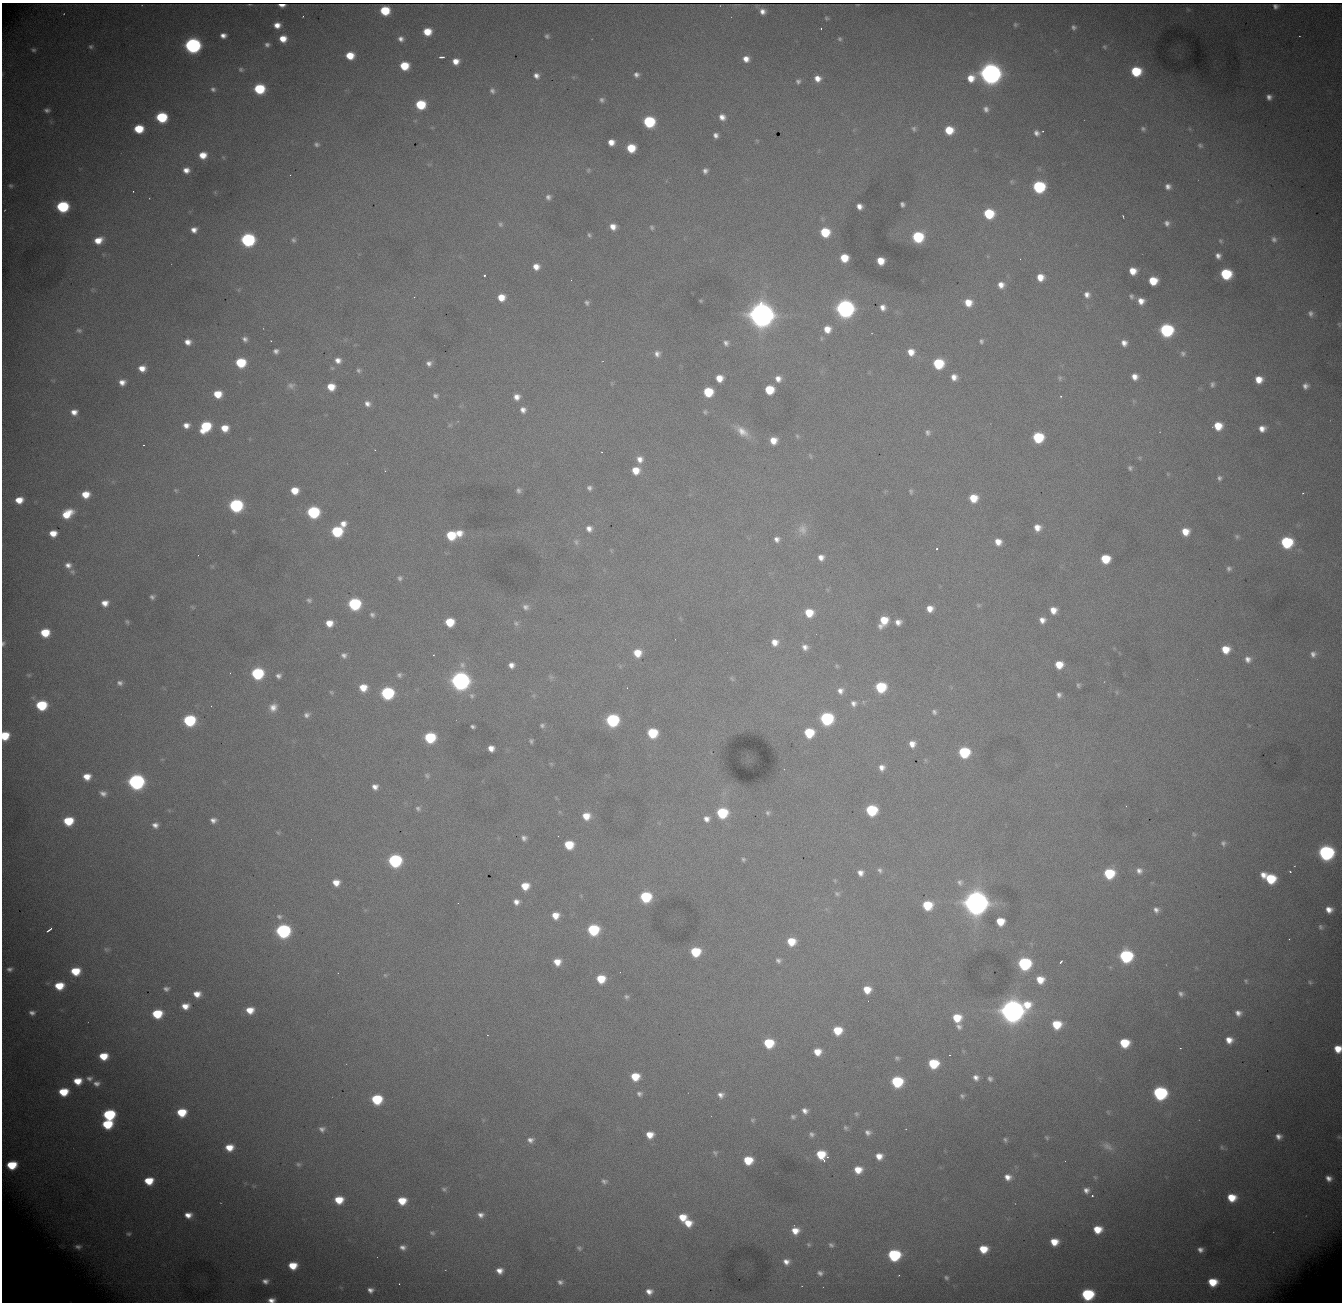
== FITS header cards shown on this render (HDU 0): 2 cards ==
NAXIS1  = 1340
NAXIS2  = 1300

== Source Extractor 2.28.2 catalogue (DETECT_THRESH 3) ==
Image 1340 x 1300 px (HDU 0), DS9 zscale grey, 1 PNG px = 1 image px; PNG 1344 x 1304 px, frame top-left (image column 1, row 1300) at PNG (2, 3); no overlay
Background 2820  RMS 30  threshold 91.4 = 3 sigma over >= 5 px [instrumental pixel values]
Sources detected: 444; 2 with non-positive FLUX_AUTO (blend fragments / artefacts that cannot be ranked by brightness) are not listed; the other 442 listed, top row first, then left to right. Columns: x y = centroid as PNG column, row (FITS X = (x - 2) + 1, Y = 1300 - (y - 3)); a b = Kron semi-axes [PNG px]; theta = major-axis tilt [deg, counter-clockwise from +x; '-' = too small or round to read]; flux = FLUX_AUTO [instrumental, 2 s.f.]
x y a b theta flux
385 11 7 7 - 8.2e+04
762 11 5 5 - 1.2e+04
826 18 4 3 - 2.9e+03
277 25 6 5 - 1.7e+04
1015 25 5 5 - 3.6e+03
1074 27 6 5 - 5.6e+03
821 29 2 2 - 1.6e+03
427 32 7 6 - 4.2e+04
223 35 6 5 - 1.2e+04
547 36 5 5 - 4.5e+03
283 39 6 6 - 2.8e+04
401 39 6 6 - 9.1e+03
840 39 6 5 - 3.9e+03
192 45 8 7 - 7.7e+05
267 45 5 4 - 5.5e+03
91 46 6 6 - 4.8e+03
1105 47 5 4 - 3.3e+03
33 50 7 5 -13 4.7e+03
350 56 7 6 - 4.1e+04
441 57 5 3 - 5.5e+03
746 59 7 7 - 1.8e+04
456 61 6 6 - 2.0e+04
404 66 7 6 - 6.0e+04
241 69 6 5 - 4.2e+03
1136 71 8 7 - 1.0e+05
990 73 9 9 - 2.5e+06
636 75 6 6 - 8.0e+03
536 76 7 6 - 1.1e+04
817 78 7 7 - 1.8e+04
971 78 11 9 37 3.3e+04
798 81 6 6 - 5.7e+03
213 89 6 5 - 5.9e+03
259 89 7 7 - 1.3e+05
492 91 8 7 - 7.3e+03
1269 97 6 6 - 1.0e+04
602 100 7 7 - 6.7e+03
420 105 7 7 - 9.5e+04
986 109 8 7 - 9.0e+03
47 110 7 5 -5 6.7e+03
161 117 8 7 - 1.5e+05
722 117 7 7 - 1.4e+04
649 122 8 7 - 1.9e+05
139 129 7 6 - 6.9e+04
914 129 7 5 -68 4.7e+03
1143 129 7 6 - 5.0e+03
949 130 7 7 - 5.4e+04
1037 133 9 8 - 1.2e+04
716 135 5 5 - 8.2e+03
757 141 5 5 - 2.5e+03
611 142 6 6 - 1.9e+04
316 144 7 6 - 5.3e+03
1200 145 8 7 - 6.1e+03
631 148 7 7 - 5.8e+04
203 155 8 7 - 3.0e+04
223 157 6 4 -44 2.7e+03
186 170 7 6 - 1.6e+04
588 170 6 5 - 3.1e+03
705 171 5 5 - 7.4e+03
290 175 2 2 - 2.4e+03
1012 182 6 6 - 3.6e+03
11 185 7 5 -14 4.5e+03
1168 186 7 7 - 1.1e+04
1039 187 8 7 - 2.4e+05
133 191 2 2 - 1.3e+03
548 197 6 5 - 6.8e+03
902 204 5 4 - 5.7e+03
859 206 6 5 - 1.4e+04
62 207 8 7 - 2.1e+05
5 210 3 2 - 1.3e+03
989 214 8 7 - 1.1e+05
1123 216 4 2 - 2.0e+03
1167 223 8 7 - 9.2e+03
500 224 6 6 - 4.6e+03
613 227 6 6 - 1.7e+04
652 227 5 5 - 3.8e+03
194 230 6 6 - 1.3e+04
825 232 7 7 - 8.4e+04
589 235 5 4 - 3.7e+03
918 237 8 7 - 1.6e+05
1274 239 9 7 -73 8.3e+03
98 240 9 6 23 3.0e+04
248 240 8 7 - 4.1e+05
293 240 7 6 - 5.3e+03
1221 241 6 5 - 3.5e+03
1218 256 6 5 - 9.9e+03
844 258 7 6 - 4.6e+04
881 261 6 6 - 3.5e+04
536 267 6 6 - 1.8e+04
1133 271 7 6 - 2.9e+04
1226 274 8 7 - 1.4e+05
484 275 3 2 - 4.4e+03
1040 277 7 7 - 2.7e+04
1153 281 7 7 - 5.5e+04
1001 285 7 7 - 1.6e+04
1087 295 8 7 - 1.2e+04
1131 296 7 6 - 4.9e+03
501 297 7 7 - 3.1e+04
701 301 3 3 - 2.1e+03
1141 301 7 7 - 1.8e+04
587 303 6 5 - 5.4e+03
968 303 8 7 - 3.1e+04
883 307 6 5 - 1.3e+04
845 309 8 8 - 1.3e+06
761 313 15 9 -84 4.8e+06
1310 313 8 7 - 7.3e+03
1339 324 6 3 -75 1.9e+03
827 329 8 8 - 2.7e+04
79 330 7 5 -16 5.0e+03
1166 330 8 8 - 3.4e+05
245 339 7 6 - 7.8e+03
981 341 5 4 - 4.3e+03
188 342 7 6 - 1.6e+04
726 343 8 6 -54 7.8e+03
1124 343 7 6 - 1.3e+04
276 351 5 5 - 7.1e+03
911 352 8 7 - 2.4e+04
1183 353 7 7 - 6.4e+03
657 354 8 7 - 1.1e+04
338 360 8 7 - 1.4e+04
241 363 7 7 - 9.9e+04
429 363 7 6 - 8.7e+03
938 364 7 7 - 1.2e+05
142 368 7 6 - 2.2e+04
332 368 6 5 - 2.8e+03
359 370 7 6 - 5.1e+03
954 377 7 6 - 1.5e+04
1135 377 6 6 - 1.6e+04
719 378 6 6 - 2.8e+04
1060 378 7 5 86 3.7e+03
778 379 8 7 - 1.5e+04
1259 379 6 6 - 2.8e+04
122 382 7 6 - 1.5e+04
1212 384 8 5 87 5.8e+03
291 385 10 8 6 8.6e+03
1305 386 7 6 - 9.4e+03
331 387 7 6 - 3.5e+04
769 390 7 7 - 7.2e+04
708 392 7 7 - 8.6e+04
218 394 7 6 - 4.1e+04
435 396 7 6 - 5.7e+03
1061 396 3 3 - 3.0e+03
517 397 7 7 - 1.5e+04
367 404 8 7 - 1.1e+04
523 410 8 7 - 1.1e+04
74 412 8 7 - 1.6e+04
705 412 6 5 - 3.9e+03
186 425 7 6 - 1.4e+04
450 425 6 5 - 3.8e+03
1218 426 8 7 - 4.4e+04
205 427 9 7 49 1.2e+05
225 428 7 6 - 3.1e+04
1262 429 7 6 - 1.6e+04
742 431 22 10 -38 3.0e+04
928 432 8 7 - 6.7e+03
797 436 6 5 - 3.3e+03
1038 437 7 7 - 1.4e+05
773 440 7 7 - 2.7e+04
143 445 3 2 - 2.2e+03
810 456 9 4 -66 3.0e+03
640 459 9 8 - 1.6e+04
1130 468 6 5 - 4.6e+03
636 470 7 7 - 3.3e+04
1168 474 5 4 - 2.3e+03
1219 478 6 6 - 5.6e+03
589 488 6 6 - 6.8e+03
176 490 6 5 - 3.3e+03
518 490 7 5 -82 5.4e+03
294 491 7 6 - 3.6e+04
911 491 7 4 -76 3.8e+03
1303 493 2 2 - 1.5e+03
85 494 7 6 - 3.4e+04
973 498 7 7 - 4.4e+04
19 500 7 6 - 3.0e+04
236 505 8 7 - 3.6e+05
313 512 8 7 - 2.4e+05
67 514 11 7 34 4.8e+04
343 524 8 7 - 1.7e+04
1037 527 6 6 - 1.9e+04
589 529 8 8 - 1.3e+04
802 529 15 13 -72 2.2e+04
234 531 5 4 - 2.5e+03
337 531 8 7 - 1.6e+05
1185 532 7 7 - 3.1e+04
53 533 7 6 - 2.6e+04
459 533 8 8 - 2.4e+04
451 535 7 7 - 8.4e+04
1237 536 6 6 - 4.2e+03
777 539 6 6 - 9.3e+03
576 542 10 6 -75 7.3e+03
998 542 7 6 - 2.1e+04
1287 542 8 7 - 1.9e+05
937 549 3 2 - 2.7e+03
198 555 2 2 - 1.2e+03
821 557 7 6 - 1.4e+04
1105 559 7 7 - 7.1e+04
68 565 8 6 -16 1.2e+04
212 566 7 4 0 3.2e+03
1229 568 6 6 - 6.1e+03
72 572 9 7 -44 6.2e+03
400 578 6 6 - 5.3e+03
152 597 6 5 - 5.5e+03
309 600 8 6 -13 5.3e+03
105 603 7 6 - 1.8e+04
354 604 8 7 - 2.5e+05
979 605 7 5 -27 3.6e+03
192 607 8 5 -27 3.7e+03
526 607 9 8 - 9.1e+03
930 609 7 7 - 2.0e+04
1053 610 7 6 - 2.1e+04
809 613 8 7 - 4.8e+04
372 615 6 6 - 5.5e+03
1042 620 7 6 - 1.3e+04
884 621 10 7 61 4.7e+04
127 622 6 5 - 3.5e+03
450 622 7 7 - 6.4e+04
898 622 6 6 - 1.2e+04
329 623 7 6 - 2.7e+04
516 623 8 6 -40 5.7e+03
45 633 7 7 - 6.3e+04
775 642 8 8 - 2.0e+04
3 644 7 5 74 4.6e+03
805 647 8 7 - 1.2e+04
1226 649 8 7 - 4.0e+04
637 653 8 7 - 3.9e+04
1313 654 8 7 - 9.3e+03
344 655 7 6 - 7.6e+03
433 655 3 2 - 1.1e+03
1248 659 8 7 - 1.2e+04
462 665 9 7 -88 1.0e+04
511 665 6 5 - 1.2e+04
1059 665 7 6 - 3.6e+04
837 666 6 4 -47 3.0e+03
257 673 8 7 - 2.2e+05
29 675 7 5 -14 3.1e+03
399 675 6 6 - 5.6e+03
278 676 7 6 - 8.1e+03
551 677 9 6 -21 5.3e+03
732 679 8 5 -52 4.1e+03
460 681 9 8 - 1.3e+06
120 683 8 7 - 8.1e+03
1078 685 5 5 - 3.7e+03
881 687 7 7 - 1.2e+05
363 688 8 7 - 3.4e+04
840 691 9 8 - 1.3e+04
331 692 5 4 - 3.0e+03
1117 692 6 4 -89 2.8e+03
387 693 8 7 - 2.8e+05
1059 695 6 5 - 6.8e+03
472 696 8 7 - 7.0e+03
853 703 8 7 - 9.9e+03
41 705 8 7 - 1.2e+05
273 707 11 10 - 1.9e+04
934 712 7 6 - 6.2e+03
307 715 9 7 19 8.6e+03
827 719 8 8 - 3.1e+05
189 720 8 7 - 2.1e+05
612 720 8 8 - 2.9e+05
542 725 7 6 - 5.0e+03
473 726 4 3 - 4.4e+03
652 733 7 7 - 1.0e+05
809 733 7 7 - 9.0e+04
5 736 7 6 - 7.0e+04
430 737 8 7 - 1.4e+05
531 741 5 4 - 4.0e+03
912 744 7 7 - 1.8e+04
491 748 6 5 - 1.7e+04
964 752 8 7 - 1.5e+05
925 760 6 4 -89 2.9e+03
551 764 5 5 - 2.7e+03
882 767 8 7 - 1.4e+04
427 775 8 6 -21 4.9e+03
87 777 7 6 - 2.5e+04
136 782 8 7 - 7.7e+05
375 787 6 6 - 1.2e+04
103 793 8 6 -21 9.3e+03
1126 806 3 2 - 1.1e+03
418 809 7 6 - 5.4e+03
871 810 8 7 - 1.6e+05
722 813 8 7 - 1.4e+05
768 813 7 6 - 5.2e+03
586 816 8 8 - 3.1e+04
707 819 9 8 - 1.4e+04
213 820 6 5 - 1.0e+04
68 821 8 6 2 7.8e+04
155 825 7 7 - 1.1e+04
278 833 5 5 - 2.9e+03
1194 834 7 5 -66 3.5e+03
524 838 5 5 - 7.5e+03
1223 843 8 7 - 6.6e+03
569 845 7 7 - 6.7e+04
1326 853 9 8 - 5.8e+05
743 859 6 5 - 3.8e+03
395 861 8 7 - 3.5e+05
880 870 7 6 - 6.0e+03
1139 871 8 8 - 1.0e+04
1290 871 3 2 - 1.6e+03
860 873 7 6 - 1.3e+04
1109 873 8 7 - 1.1e+05
1263 875 6 6 - 1.6e+04
1270 879 8 7 - 9.7e+04
835 880 6 4 80 2.5e+03
336 882 6 6 - 2.3e+04
960 882 9 8 - 7.9e+03
525 886 7 7 - 3.7e+04
837 894 8 6 -24 5.3e+03
646 897 8 7 - 1.5e+05
516 902 6 6 - 1.2e+04
976 902 12 9 -80 3.9e+06
927 905 8 7 - 7.9e+04
1156 910 6 6 - 8.4e+03
1329 910 6 5 - 1.6e+04
555 915 7 6 - 2.7e+04
279 917 9 7 -16 7.2e+03
1000 921 7 6 - 4.4e+04
1320 927 7 5 -73 4.3e+03
49 930 6 2 36 5.5e+03
593 930 8 7 - 1.7e+05
283 931 8 7 - 4.7e+05
791 941 8 7 - 4.6e+04
106 949 8 6 -35 4.1e+03
695 952 7 7 - 8.9e+04
1126 956 8 8 - 2.9e+05
778 960 7 6 - 6.3e+03
557 962 7 6 - 2.6e+04
1061 962 4 2 - 2.7e+03
1024 964 8 8 - 2.9e+05
10 969 8 6 9 8.0e+03
75 971 8 6 2 5.9e+04
620 972 2 2 - 1.4e+03
385 975 6 5 - 3.2e+03
601 979 7 7 - 5.5e+04
1040 980 8 8 - 3.4e+04
1246 981 6 5 - 3.2e+03
1310 982 6 5 - 3.4e+03
59 986 8 6 3 5.4e+04
166 989 7 5 4 6.4e+03
867 990 7 6 - 3.3e+04
197 994 7 6 - 2.2e+04
1181 994 7 6 - 7.0e+03
626 997 6 5 - 4.4e+03
185 1006 7 6 - 2.1e+04
250 1010 8 6 -1 3.0e+04
1012 1011 11 10 - 3.1e+06
32 1013 8 6 -10 9.3e+03
1238 1013 7 6 - 1.2e+04
157 1014 8 6 4 8.5e+04
957 1018 8 7 - 5.3e+04
1057 1024 8 8 - 6.2e+04
959 1027 8 6 -51 7.8e+03
837 1030 7 7 - 5.7e+04
1229 1040 7 7 - 2.0e+04
769 1043 7 7 - 9.2e+04
1124 1043 8 7 - 7.4e+04
1338 1049 7 6 - 3.3e+04
817 1052 7 6 - 2.9e+04
949 1055 3 2 - 3.2e+03
103 1056 7 6 - 4.6e+04
897 1058 6 5 - 4.2e+03
933 1063 8 7 - 9.5e+04
635 1077 7 6 - 4.8e+04
89 1078 8 7 - 8.0e+03
976 1078 7 6 - 1.1e+04
990 1079 6 5 - 5.6e+03
78 1081 8 6 0 3.5e+04
897 1082 8 7 - 1.6e+05
97 1083 8 6 -1 1.0e+04
63 1092 8 6 4 6.2e+04
1160 1093 8 8 - 3.7e+05
639 1094 7 6 - 5.9e+03
721 1095 8 7 - 1.1e+04
962 1096 6 5 - 4.3e+03
377 1099 8 7 - 1.2e+05
805 1111 7 6 - 1.1e+04
182 1112 8 7 - 6.5e+04
1108 1112 7 4 -46 3.0e+03
856 1114 6 6 - 3.9e+03
109 1115 8 7 - 1.9e+05
793 1117 6 5 - 4.7e+03
753 1120 6 5 - 3.5e+03
107 1124 8 7 - 9.7e+04
845 1128 6 5 - 4.1e+03
322 1129 8 7 - 8.7e+03
868 1132 8 7 - 8.9e+03
812 1134 7 6 - 6.0e+03
650 1135 7 6 - 2.7e+04
1278 1136 7 6 - 1.2e+04
1047 1137 6 4 -51 3.1e+03
1339 1137 5 4 - 2.7e+03
530 1140 8 7 - 9.9e+03
1005 1140 6 5 - 4.3e+03
1107 1146 17 9 -31 1.7e+04
229 1147 8 7 - 3.3e+04
1222 1147 8 5 -51 5.2e+03
715 1153 8 5 -57 4.3e+03
821 1154 8 7 - 6.7e+04
879 1156 7 6 - 2.1e+04
748 1160 7 6 - 6.1e+04
824 1161 3 2 - 6.2e+03
298 1164 7 5 -25 4.4e+03
12 1165 8 6 6 7.4e+04
858 1170 8 7 - 3.3e+04
1008 1177 8 7 - 1.6e+04
1095 1177 7 4 -44 3.1e+03
1329 1178 6 5 - 1.2e+04
149 1181 8 6 2 5.4e+04
604 1181 8 6 -20 6.7e+03
444 1189 7 5 -16 4.2e+03
1086 1190 6 6 - 1.0e+04
1092 1196 3 2 - 3.7e+03
1232 1197 8 7 - 4.8e+04
339 1200 7 6 - 4.5e+04
402 1201 7 6 - 4.5e+04
188 1215 8 6 2 1.9e+04
481 1215 7 6 - 1.0e+04
682 1217 8 7 - 3.6e+04
688 1223 8 7 - 3.2e+04
1097 1229 7 6 - 4.2e+04
795 1231 8 8 - 2.8e+04
432 1233 8 6 -16 5.1e+03
129 1234 6 5 - 3.7e+03
1054 1242 7 6 - 3.4e+04
808 1245 6 6 - 3.6e+03
831 1245 7 6 - 5.4e+03
78 1247 13 9 -2 1.6e+04
403 1247 8 6 -7 1.0e+04
579 1248 7 6 - 4.8e+03
983 1249 7 6 - 4.5e+04
1200 1250 5 5 - 8.9e+03
894 1255 8 7 - 2.2e+05
786 1262 8 8 - 1.5e+04
293 1266 7 6 - 4.5e+04
499 1271 7 6 - 1.6e+04
820 1273 8 7 - 8.0e+03
899 1275 2 2 - 1.3e+03
946 1278 6 5 - 4.7e+03
265 1281 7 5 -1 9.4e+03
560 1282 8 7 - 8.2e+03
1213 1282 8 6 -9 5.7e+04
370 1290 8 7 - 1.1e+04
649 1291 8 7 - 1.5e+04
1087 1294 8 7 - 2.0e+05
271 1300 6 4 4 1.3e+04
At the frame edge (FLAGS 8, measured only in part): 4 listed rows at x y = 3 644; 5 736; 1338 1049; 271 1300
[2 non-positive-flux detections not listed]